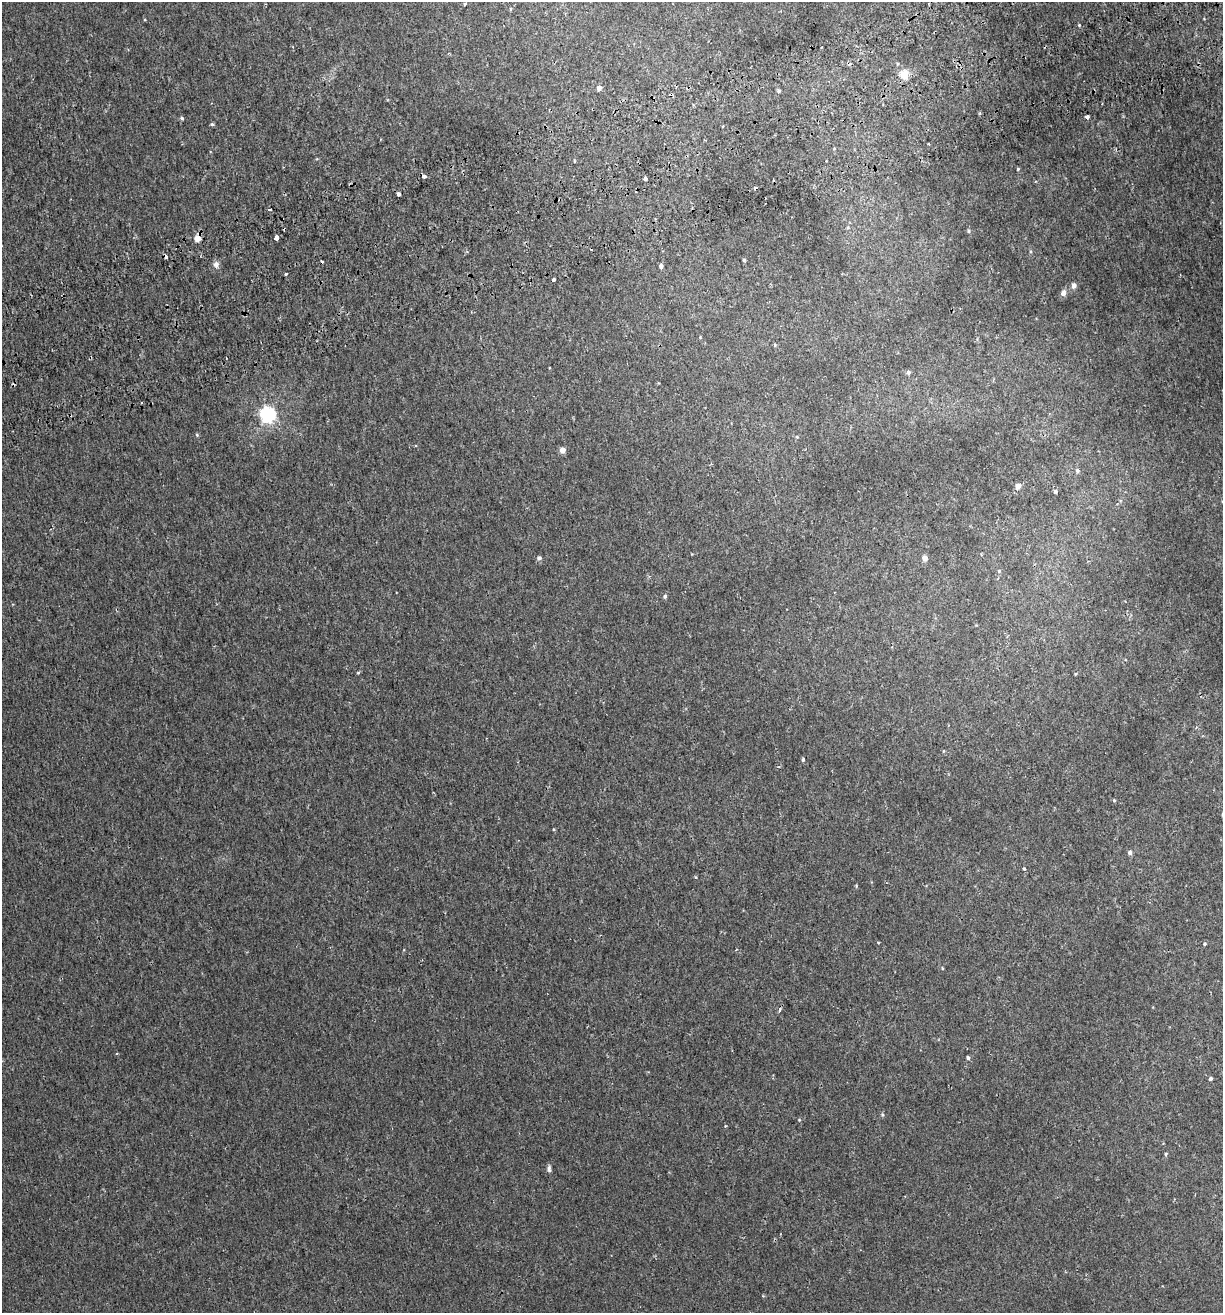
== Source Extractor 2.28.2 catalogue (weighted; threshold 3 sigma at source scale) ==
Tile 10 of 4 x 4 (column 2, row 3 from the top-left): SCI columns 1346-2566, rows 1367-2677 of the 5082 x 5355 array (HDU 1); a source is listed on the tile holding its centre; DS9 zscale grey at full resolution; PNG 1225 x 1315 px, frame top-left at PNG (2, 2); no overlay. Shown black and unused: <1% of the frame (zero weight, under 2 of 3 exposures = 3% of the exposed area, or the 3 px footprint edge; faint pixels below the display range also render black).
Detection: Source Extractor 2.28.2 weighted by HDU 2 'WHT'; one run over the whole footprint, this tile lists its part. Background 0.00256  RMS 0.0025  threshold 0.0111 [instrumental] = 3 sigma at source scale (4.5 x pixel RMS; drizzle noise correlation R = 1.50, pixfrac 1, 0.0396/0.0396 arcsec/px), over >= 5 px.
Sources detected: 65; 5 cosmic-ray / hot-pixel residue — not listed; the other 60 listed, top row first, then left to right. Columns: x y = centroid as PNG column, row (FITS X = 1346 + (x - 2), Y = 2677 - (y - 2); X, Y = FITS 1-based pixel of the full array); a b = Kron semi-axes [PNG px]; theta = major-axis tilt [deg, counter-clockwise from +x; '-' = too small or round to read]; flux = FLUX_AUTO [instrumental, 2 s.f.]
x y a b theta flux
465 4 4 3 - 0.3
510 9 5 3 - 0.2
145 20 3 3 - 0.23
1079 25 4 3 - 0.21
904 74 13 11 -80 2.6
599 88 4 4 - 1.2
779 91 5 4 - 0.42
1087 117 4 3 - 1.5
182 118 4 4 - 0.48
212 124 4 4 - 0.42
928 144 3 2 - 0.3
834 148 5 3 - 0.2
1018 169 4 3 - 0.24
424 176 5 4 - 0.69
646 178 4 3 - 2.6
398 194 4 3 - 2.8
270 209 4 3 - 3.3
848 227 5 3 - 0.29
968 231 5 4 - 0.34
197 238 5 4 - 3.7
276 238 4 3 - 10
1030 251 5 3 - 0.26
744 260 3 3 - 0.37
216 264 8 7 - 0.99
661 266 4 4 - 0.91
285 274 3 3 - 1.4
553 280 3 3 - 1.3
1073 285 5 4 - 1.5
1063 293 6 5 - 1.3
700 337 4 3 - 0.18
775 345 5 3 - 0.24
908 372 5 5 - 0.63
268 415 6 6 - 69
197 435 5 4 - 0.27
797 437 4 3 - 0.21
562 450 5 4 - 2.1
1077 470 6 5 - 0.46
1018 486 5 4 - 1.9
1055 492 4 3 - 0.81
539 558 5 4 - 0.76
924 558 7 6 - 1.1
999 571 5 5 - 0.35
665 596 5 4 - 0.49
358 673 5 3 - 0.22
943 751 4 3 - 0.16
803 759 5 4 - 0.34
1114 800 4 4 - 0.31
1130 853 5 5 - 0.62
1024 869 4 3 - 0.49
878 943 4 3 - 0.17
1205 944 5 5 - 0.31
942 968 4 3 - 0.19
780 1010 7 4 74 0.56
117 1053 3 3 - 0.29
968 1058 4 4 - 0.48
1211 1079 4 3 - 0.44
882 1115 6 4 -70 0.35
799 1120 4 4 - 0.22
1166 1154 5 4 - 0.3
549 1169 8 5 -90 0.63
Overlapping masked pixels (flux is a lower limit): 1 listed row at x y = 197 238